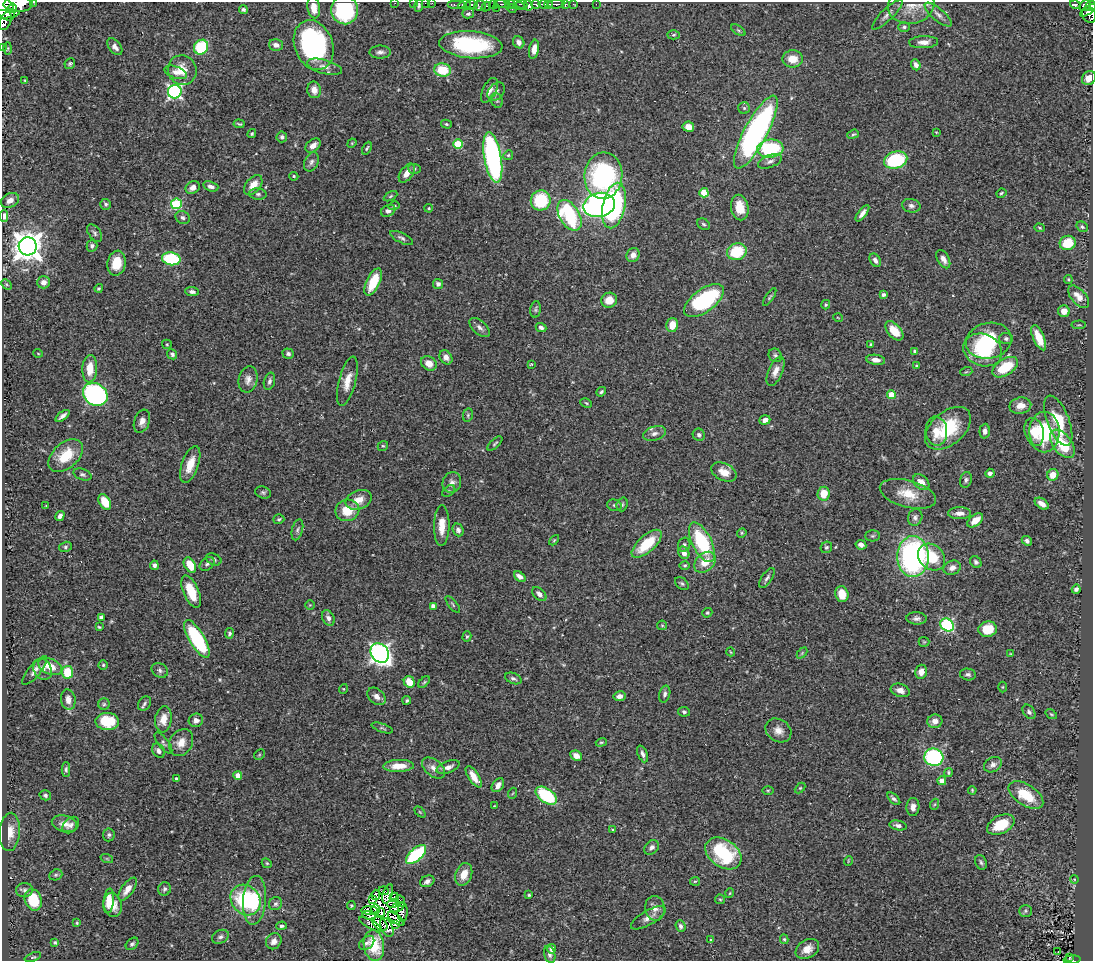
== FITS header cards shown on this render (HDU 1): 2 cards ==
NAXIS1  =                 1091
NAXIS2  =                  959

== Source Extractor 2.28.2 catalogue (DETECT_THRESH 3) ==
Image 1091 x 959 px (HDU 1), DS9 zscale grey, 1 PNG px = 1 image px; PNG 1095 x 963 px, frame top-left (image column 1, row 959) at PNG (2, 2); each listed source drawn as its Kron ellipse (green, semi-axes under 4 px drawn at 4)
Background 0.449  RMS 0.024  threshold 0.073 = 3 sigma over >= 5 px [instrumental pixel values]
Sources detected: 406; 5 with non-positive FLUX_AUTO (blend fragments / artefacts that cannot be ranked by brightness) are neither listed nor drawn; the other 401 listed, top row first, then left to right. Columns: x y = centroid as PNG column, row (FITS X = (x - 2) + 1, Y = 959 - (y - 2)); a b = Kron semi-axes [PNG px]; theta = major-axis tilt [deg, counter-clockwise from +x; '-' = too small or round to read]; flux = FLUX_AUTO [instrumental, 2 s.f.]
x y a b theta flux
34 2 3 2 - 19
395 3 2 2 - 5
414 3 2 2 - 4.9
425 3 3 2 - 14
432 3 2 2 - 7.3
18 4 14 8 1 1500
502 4 8 2 0 130
510 4 5 4 - 120
515 4 12 4 -22 89
521 4 6 3 -7 150
536 4 4 3 - 78
543 4 5 3 - 190
548 4 4 3 - 160
556 4 8 3 2 90
573 4 2 2 - 9.4
596 4 2 2 - 4.5
419 5 6 3 83 3.3
456 5 9 3 0 240
465 5 6 3 14 130
472 5 6 3 1 230
493 5 4 3 - 100
528 5 5 4 - 350
565 5 3 3 - 56
911 5 23 18 13 26
1075 5 5 4 - 97
1085 5 6 5 - 210
480 6 6 5 - 39
1091 6 5 5 - 220
486 7 5 3 - 74
4 8 14 8 -57 1100
13 8 5 3 - 330
314 8 11 6 -82 18
496 8 2 2 - 19
512 9 4 3 - 82
243 10 4 4 - 3.1
345 10 14 13 - 130
1088 10 9 4 35 220
5 14 15 4 4 650
468 14 6 4 14 3.2
887 15 20 6 44 8.8
938 15 17 6 -39 8.5
1089 15 8 6 -63 240
5 21 9 5 70 280
904 27 5 5 - 3.3
738 30 8 4 -35 2.8
674 35 6 4 3 2.3
519 42 6 5 - 7.5
924 42 14 6 2 11
276 45 7 5 -16 7.3
314 45 26 19 -69 300
471 45 31 13 -4 150
2 47 2 2 - 5.6
115 47 10 6 -53 8.7
201 47 8 6 50 83
8 48 6 3 88 1.7
534 49 10 5 80 12
380 52 11 6 0 6.5
793 59 10 8 0 24
70 64 6 5 - 3
916 65 6 4 -67 6.6
324 67 18 7 -15 13
182 70 15 14 - 27
443 70 8 6 -10 50
176 72 12 6 -19 8
1089 78 7 6 - 12
25 81 4 3 - 1.9
314 90 8 7 - 12
489 90 13 6 63 9.2
175 92 7 6 - 330
496 92 10 7 51 6.2
497 100 7 5 -71 3.1
744 108 6 5 - 3.1
239 124 5 3 - 2.1
446 124 5 4 - 2.1
688 127 6 5 - 17
756 132 41 11 62 510
936 132 3 3 - 1.3
252 134 4 4 - 2.5
853 134 6 4 20 2.5
282 137 5 5 - 4.4
352 143 5 4 - 1.5
458 144 5 5 - 78
313 145 8 6 38 11
367 148 7 3 61 2.5
770 148 13 9 5 120
508 155 5 4 - 2.4
493 157 25 8 -80 400
896 160 12 8 15 130
770 161 12 6 21 6.9
311 162 10 6 65 6.2
414 169 6 5 - 2.7
407 173 11 6 54 13
294 176 4 4 - 1.8
603 176 23 19 84 260
253 185 11 7 52 19
211 186 8 5 -18 6.7
193 187 7 6 - 8.2
704 193 5 4 - 48
1001 193 5 3 - 2
258 194 9 5 -7 4.3
391 196 7 4 28 2.5
10 200 10 7 28 11
541 200 10 10 - 83
106 204 5 5 - 3
176 204 5 5 - 130
599 205 16 12 14 540
394 206 5 4 - 3
614 206 23 11 78 230
911 206 9 6 -12 6.2
429 208 4 3 - 2
740 208 13 8 -79 30
388 211 7 5 29 6.5
862 213 10 4 53 7.4
569 215 17 10 -60 160
4 216 6 4 89 9.7
183 217 7 6 - 5
703 224 7 5 -31 3
1082 227 6 5 - 3.2
1040 228 5 4 - 2
95 233 10 6 -55 4.7
401 238 12 5 -26 4.9
1068 243 8 7 - 48
28 246 9 9 - 2500
92 246 6 5 - 4.2
737 252 10 8 20 61
633 255 7 6 - 9.4
171 259 9 6 -8 130
943 259 10 5 -61 9.5
875 260 7 5 -59 5.6
117 263 12 9 79 29
1068 279 4 4 - 1.8
44 282 6 6 - 10
373 282 14 6 64 48
7 284 6 4 -45 2.1
438 284 5 5 - 6.1
99 288 4 4 - 2.2
192 292 7 4 -8 4.6
883 295 4 4 - 3.8
770 297 10 3 57 2.9
1079 297 13 7 -49 17
609 300 8 7 - 18
704 301 23 11 37 190
826 305 5 4 - 2.4
536 309 8 5 83 3.3
1064 311 6 6 - 15
838 318 5 3 - 1.2
672 325 7 6 - 23
1079 325 7 3 5 1.8
480 327 12 6 -42 7.1
541 327 5 4 - 5.1
894 331 11 6 -48 25
1039 338 13 5 -66 37
1006 339 6 5 - 3.3
989 341 23 18 12 100
167 344 5 4 - 1.9
871 344 3 3 - 2.1
983 350 20 16 -21 78
915 351 4 3 - 4.1
38 353 5 3 - 1.3
172 354 5 4 - 4.2
288 354 6 5 - 3.9
775 355 7 6 - 3.5
446 357 8 6 -55 9.1
876 360 9 5 -8 10
429 363 8 6 -34 15
531 364 3 2 - 1.5
917 366 4 4 - 3.1
1005 367 14 8 33 60
90 369 13 7 87 29
776 371 16 7 66 13
966 372 6 3 18 1.8
248 379 13 9 79 11
269 381 9 5 74 4.8
347 381 25 8 76 21
601 392 5 4 - 2.6
95 394 13 10 -34 340
891 395 4 4 - 33
586 403 6 4 -25 2.3
1020 406 11 8 12 13
468 415 7 5 79 2.7
62 416 8 3 39 6.1
765 420 5 4 - 7.1
142 421 12 7 70 9.4
1058 421 27 11 -68 60
948 428 27 16 40 85
936 431 14 11 -87 19
985 431 7 5 86 7
1034 432 14 9 -75 24
1044 432 20 15 -90 98
654 433 12 7 18 8.7
699 435 6 6 - 4.5
495 444 9 4 43 2.8
1062 444 16 9 -53 60
383 446 5 4 - 2.2
66 456 20 12 42 46
190 464 19 8 71 26
724 472 13 8 -26 18
990 473 4 4 - 5.3
82 474 9 5 -19 4.2
1053 475 6 5 - 19
966 480 8 6 72 4.1
452 482 10 9 - 9.3
921 482 9 6 -42 13
449 491 7 5 36 2.9
263 492 8 6 -16 3.8
824 494 7 6 - 28
908 494 29 13 -15 37
359 500 13 9 21 19
105 502 8 5 -59 35
622 504 7 5 70 3.5
1042 504 8 5 -34 11
614 505 7 5 -15 3.6
46 506 4 2 - 1.1
347 510 12 11 - 36
959 513 11 6 0 9.9
60 516 5 4 - 5.2
915 517 8 7 - 5.9
279 519 5 5 - 2.8
975 520 9 5 39 18
442 526 20 7 89 23
297 530 11 5 75 4.4
458 530 6 5 - 5.4
742 533 5 4 - 2.1
872 536 7 5 1 3.4
554 540 6 3 46 1.9
1027 541 5 4 - 4.2
702 542 21 9 -63 120
647 544 19 8 42 60
684 545 7 6 - 4.2
861 545 5 4 - 7.7
65 547 6 5 - 3
826 547 6 5 - 3.4
684 553 6 5 - 11
913 556 20 16 88 360
932 557 15 12 -43 55
214 559 8 5 -24 3.9
705 562 12 8 42 25
976 562 6 5 - 3.7
207 564 8 6 37 4.1
154 565 5 4 - 4.9
190 565 8 5 -58 32
685 565 5 4 - 2.4
952 568 9 7 23 10
520 576 6 4 -38 8.8
767 578 11 5 56 5.2
682 584 8 5 -39 3.3
1076 589 4 4 - 7.1
191 592 17 7 -67 42
539 594 8 5 -42 7.5
842 594 8 6 -76 26
310 605 5 4 - 1.6
453 605 10 3 -51 2.7
433 606 4 4 - 11
707 613 5 4 - 2.4
101 617 4 3 - 6.8
328 618 8 6 -61 7.1
916 618 10 6 -2 6.1
662 625 5 5 - 1.9
947 625 7 6 - 250
99 627 3 3 - 1.8
988 629 9 7 10 34
229 633 5 4 - 3.5
467 636 5 4 - 2.5
197 639 21 7 -59 170
924 642 5 5 - 2.1
731 652 4 3 - 1.2
380 653 10 8 -52 700
802 653 6 4 46 1.9
1011 654 4 4 - 1.5
103 665 4 4 - 2.2
50 666 13 7 -25 27
43 669 11 9 -63 10
35 670 18 6 50 9.1
160 670 8 7 - 5.3
68 672 6 5 - 51
921 672 7 5 75 14
968 674 8 6 -11 4.4
513 679 9 5 -21 4.2
409 682 6 5 - 27
424 682 7 4 45 2.7
1003 687 5 3 - 1.5
343 689 5 3 - 1.3
900 690 10 6 -19 9.4
665 694 9 5 75 4.9
376 696 10 7 -42 8.9
619 696 6 5 - 7.8
68 700 10 7 -81 14
407 700 4 4 - 2.5
144 703 8 6 56 4.1
104 704 5 5 - 2.7
684 712 6 5 - 3.1
1029 712 8 5 -55 4.1
1051 714 6 3 -35 1.8
163 719 13 8 81 16
196 720 7 6 - 7.2
107 721 12 8 -2 57
935 721 7 6 - 10
382 728 11 3 -19 2.8
778 730 14 11 -35 15
601 742 5 4 - 2.3
163 743 13 5 -52 4.6
181 743 14 11 58 19
158 751 8 5 -58 5.3
642 754 9 4 -69 5.6
259 755 6 4 45 1.9
576 756 6 4 -26 12
934 757 9 8 - 190
993 765 9 7 31 7.7
399 766 15 6 2 21
448 767 12 6 20 9.2
433 768 13 8 -40 11
66 769 7 4 -89 3.4
949 773 4 4 - 2.4
238 776 4 4 - 17
474 777 12 5 -57 18
176 779 3 3 - 3.8
942 781 4 4 - 18
498 785 8 5 54 11
800 788 6 4 44 2
768 790 6 4 1 1.8
972 790 4 3 - 1.7
513 793 6 3 70 1.4
45 795 6 5 - 3.3
1026 795 19 10 -33 47
546 796 12 7 -36 110
894 799 8 4 -43 3.9
935 804 6 3 70 1.9
494 806 4 2 - 0.85
913 807 9 6 86 8.4
420 812 6 4 -45 1.8
64 824 13 8 -14 13
71 825 9 7 44 6.1
898 825 9 5 -11 5.6
1001 825 14 9 27 44
612 830 3 2 - 1.8
10 832 19 10 85 23
109 835 6 6 - 3.7
652 847 8 6 45 5.6
723 853 20 13 -34 130
416 854 12 6 41 150
107 859 6 4 -19 2.3
848 861 5 3 - 1.3
981 862 8 5 -68 3.8
267 863 5 4 - 2.3
464 874 11 8 70 22
56 875 7 5 21 3
1074 879 4 3 - 1.4
427 881 7 5 25 6.4
695 881 5 4 - 1.8
127 889 13 6 55 15
165 889 7 6 - 4.2
24 890 8 7 - 5.5
384 891 5 2 - 0.3
730 893 5 3 - 1.4
388 894 10 4 73 2.5
376 895 5 2 - 1.1
529 895 3 3 - 2.3
394 897 4 2 - 3.1
373 899 3 2 - 1.9
720 899 5 4 - 2.4
33 900 11 8 -71 65
246 900 16 14 -46 140
254 900 24 11 85 52
109 901 12 5 84 19
400 901 6 4 -62 3.1
276 904 7 6 - 3.8
393 904 6 4 17 0.36
113 905 12 9 -77 20
351 906 4 4 - 1.8
397 907 8 3 27 1.2
655 908 12 10 -81 11
376 909 5 3 - 2.6
369 910 8 3 1 3.6
1025 911 6 5 - 3
381 912 4 3 - 0.4
402 912 10 5 88 8.1
369 916 7 2 -13 2.3
648 918 19 7 30 13
396 919 10 4 -37 0.89
77 923 4 3 - 1.9
371 924 13 4 -30 3.8
380 924 8 5 -40 1.5
396 925 3 3 - 4.5
281 926 5 4 - 3.6
681 926 6 5 - 4.4
387 927 10 6 -65 6.1
220 937 9 6 26 5.2
784 939 5 4 - 2.3
711 940 4 3 - 2.3
274 941 8 7 - 9.9
55 942 3 3 - 2.3
367 943 8 6 40 4.7
132 944 7 5 44 3.5
374 945 15 10 -83 38
552 949 5 4 - 15
807 949 13 9 30 16
1058 951 2 2 - 1.2
550 954 9 5 -75 5.5
33 957 9 3 19 2.5
1069 957 4 3 - 73
1072 960 8 3 4 69
At the frame edge (FLAGS 8, measured only in part): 14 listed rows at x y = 34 2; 395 3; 414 3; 425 3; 432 3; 18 4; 1091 6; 4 8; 345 10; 5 14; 2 47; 1089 78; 4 216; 1072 960
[5 non-positive-flux detections neither listed nor drawn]